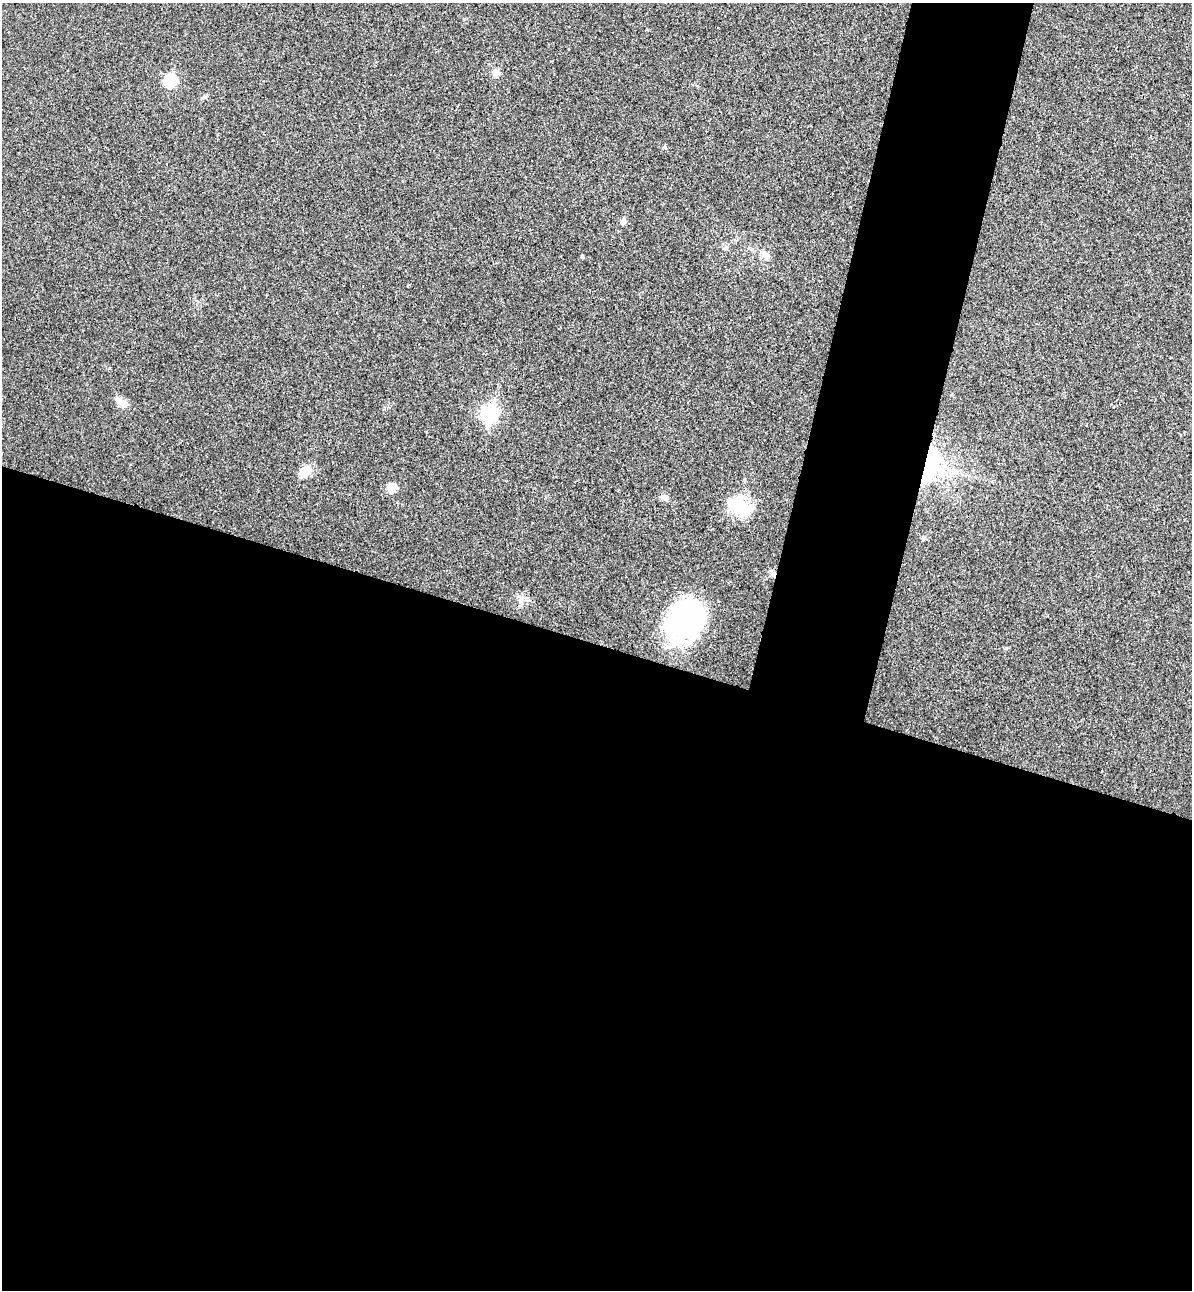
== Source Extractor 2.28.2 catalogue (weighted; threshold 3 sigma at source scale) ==
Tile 14 of 4 x 4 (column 2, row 4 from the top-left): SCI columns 1371-2560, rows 24-1311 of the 5243 x 5193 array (HDU 1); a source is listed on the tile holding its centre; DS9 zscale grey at full resolution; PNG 1194 x 1292 px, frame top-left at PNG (2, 3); no overlay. Shown black and unused: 56% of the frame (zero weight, under 3 of 4 exposures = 6% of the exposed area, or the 3 px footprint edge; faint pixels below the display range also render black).
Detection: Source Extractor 2.28.2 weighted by HDU 2 'WHT'; one run over the whole footprint, this tile lists its part. Background 0.0266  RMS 0.0065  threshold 0.0292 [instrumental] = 3 sigma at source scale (4.5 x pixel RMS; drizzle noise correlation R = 1.50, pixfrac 1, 0.05/0.05 arcsec/px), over >= 5 px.
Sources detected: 15; all 15 listed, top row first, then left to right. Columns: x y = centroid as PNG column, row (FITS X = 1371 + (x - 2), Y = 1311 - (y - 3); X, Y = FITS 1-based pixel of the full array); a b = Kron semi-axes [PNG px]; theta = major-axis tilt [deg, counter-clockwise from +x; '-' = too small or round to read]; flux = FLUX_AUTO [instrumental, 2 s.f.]
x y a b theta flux
495 73 9 9 - 3.3
170 80 7 6 - 50
623 221 5 5 - 3.5
725 248 8 5 84 1.4
582 256 4 3 - 0.85
765 256 13 8 -39 3.4
120 401 15 8 -45 4.2
490 414 8 7 - 140
930 465 43 18 74 52
304 472 15 11 42 8.4
391 488 12 10 -80 6
665 497 9 7 -37 2.8
740 507 31 19 -30 20
923 538 6 5 - 1.1
686 619 47 36 50 100
Overlapping masked pixels (flux is a lower limit): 1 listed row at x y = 930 465
Unlisted compact peaks at least as high as the median listed source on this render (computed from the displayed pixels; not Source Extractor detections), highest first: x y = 1006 648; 665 147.